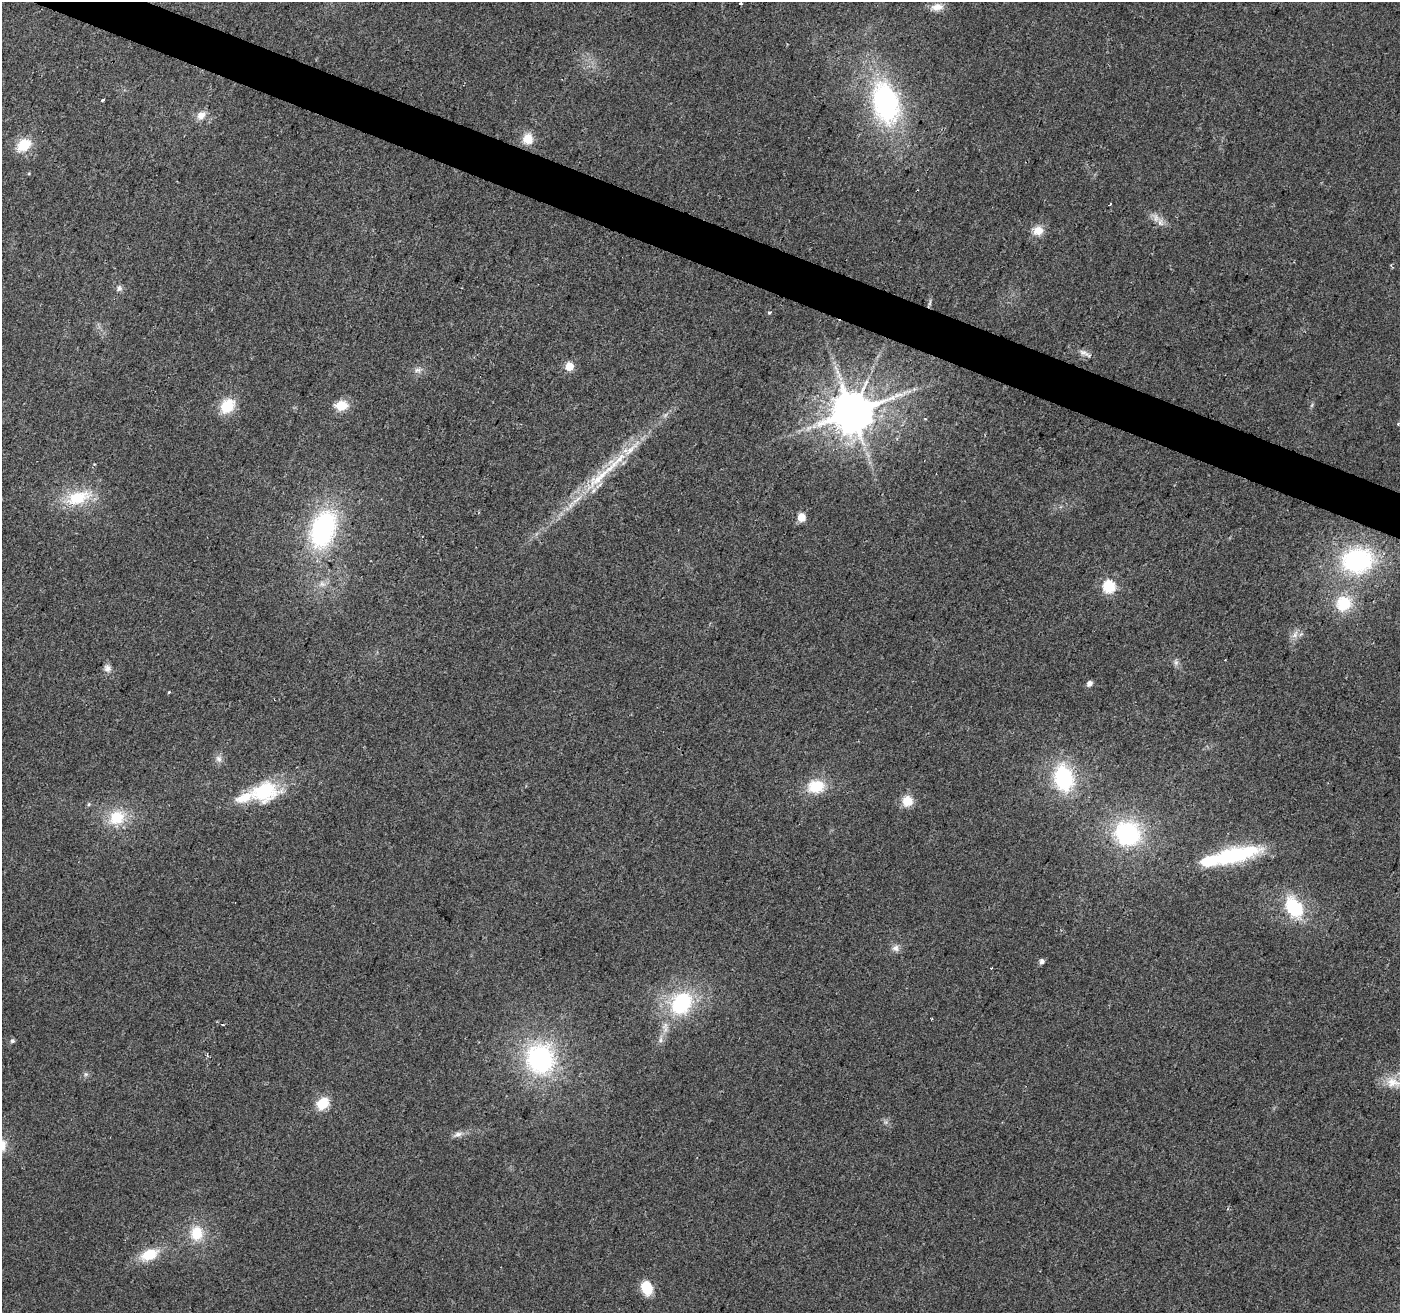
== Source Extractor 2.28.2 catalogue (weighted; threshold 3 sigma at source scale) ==
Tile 11 of 4 x 4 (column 3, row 3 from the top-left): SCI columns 2797-4194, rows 1520-2830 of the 5600 x 5726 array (HDU 1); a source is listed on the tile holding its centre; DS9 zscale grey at full resolution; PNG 1402 x 1315 px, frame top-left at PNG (2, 2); no overlay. Shown black and unused: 3% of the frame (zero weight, under 2 of 3 exposures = <1% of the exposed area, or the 3 px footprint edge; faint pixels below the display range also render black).
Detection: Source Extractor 2.28.2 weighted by HDU 2 'WHT'; one run over the whole footprint, this tile lists its part. Background 0.0484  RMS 0.0068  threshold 0.0306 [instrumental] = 3 sigma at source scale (4.5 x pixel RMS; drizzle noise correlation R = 1.50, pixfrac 1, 0.0396/0.0396 arcsec/px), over >= 5 px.
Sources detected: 65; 1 cosmic-ray / hot-pixel residue — not listed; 3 inside a brighter listed object's ellipse — not listed separately; the other 61 listed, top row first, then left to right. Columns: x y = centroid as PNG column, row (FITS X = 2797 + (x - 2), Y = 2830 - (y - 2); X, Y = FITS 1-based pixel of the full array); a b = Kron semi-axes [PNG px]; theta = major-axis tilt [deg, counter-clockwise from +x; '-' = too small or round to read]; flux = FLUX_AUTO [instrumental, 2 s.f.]
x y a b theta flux
741 3 3 3 - 1.5
937 7 16 9 7 6.2
102 100 3 3 - 2.4
886 103 56 33 -75 120
201 115 14 10 46 5.8
528 139 12 11 - 10
24 145 15 12 36 18
1110 204 4 2 - 0.72
1156 218 11 8 90 4.6
1038 231 13 11 19 8
119 288 8 6 84 2.1
930 302 12 3 80 1.6
769 313 3 3 - 1.9
1084 353 13 7 -21 3.6
569 366 5 5 - 29
418 370 10 6 1 2.9
341 405 17 12 7 10
1312 405 7 4 71 1
227 406 14 11 46 22
852 412 12 11 - 2900
925 419 3 3 - 0.74
1398 424 5 4 - 0.91
809 428 10 6 27 3.6
600 477 67 13 47 40
78 498 30 15 18 29
801 517 5 5 - 18
323 529 40 24 71 110
1357 561 34 26 6 91
1109 586 6 6 - 87
1343 603 21 19 35 24
1295 635 12 7 56 4.2
1176 663 7 6 - 2
107 668 10 9 - 3.3
1089 684 5 4 - 4
169 692 3 2 - 1.3
219 759 10 7 -56 3.1
1063 778 26 18 -77 62
816 786 20 15 10 20
265 791 28 20 17 48
907 801 11 10 - 11
89 804 5 5 - 1
117 817 20 17 26 22
1127 833 28 26 -26 74
1235 855 56 17 13 59
1294 907 26 17 -58 36
896 948 10 9 - 3.4
1042 961 5 5 - 2.9
991 968 3 2 - 0.57
681 1003 27 23 49 57
932 1019 2 2 - 0.73
661 1040 9 4 82 2
12 1041 6 5 - 1.4
207 1055 4 3 - 1.9
540 1059 34 33 - 96
86 1074 6 6 - 1.4
1393 1082 23 14 -12 12
323 1103 15 12 46 14
458 1134 14 7 15 3.4
197 1233 18 15 86 18
149 1254 22 13 22 18
646 1288 14 10 -71 17